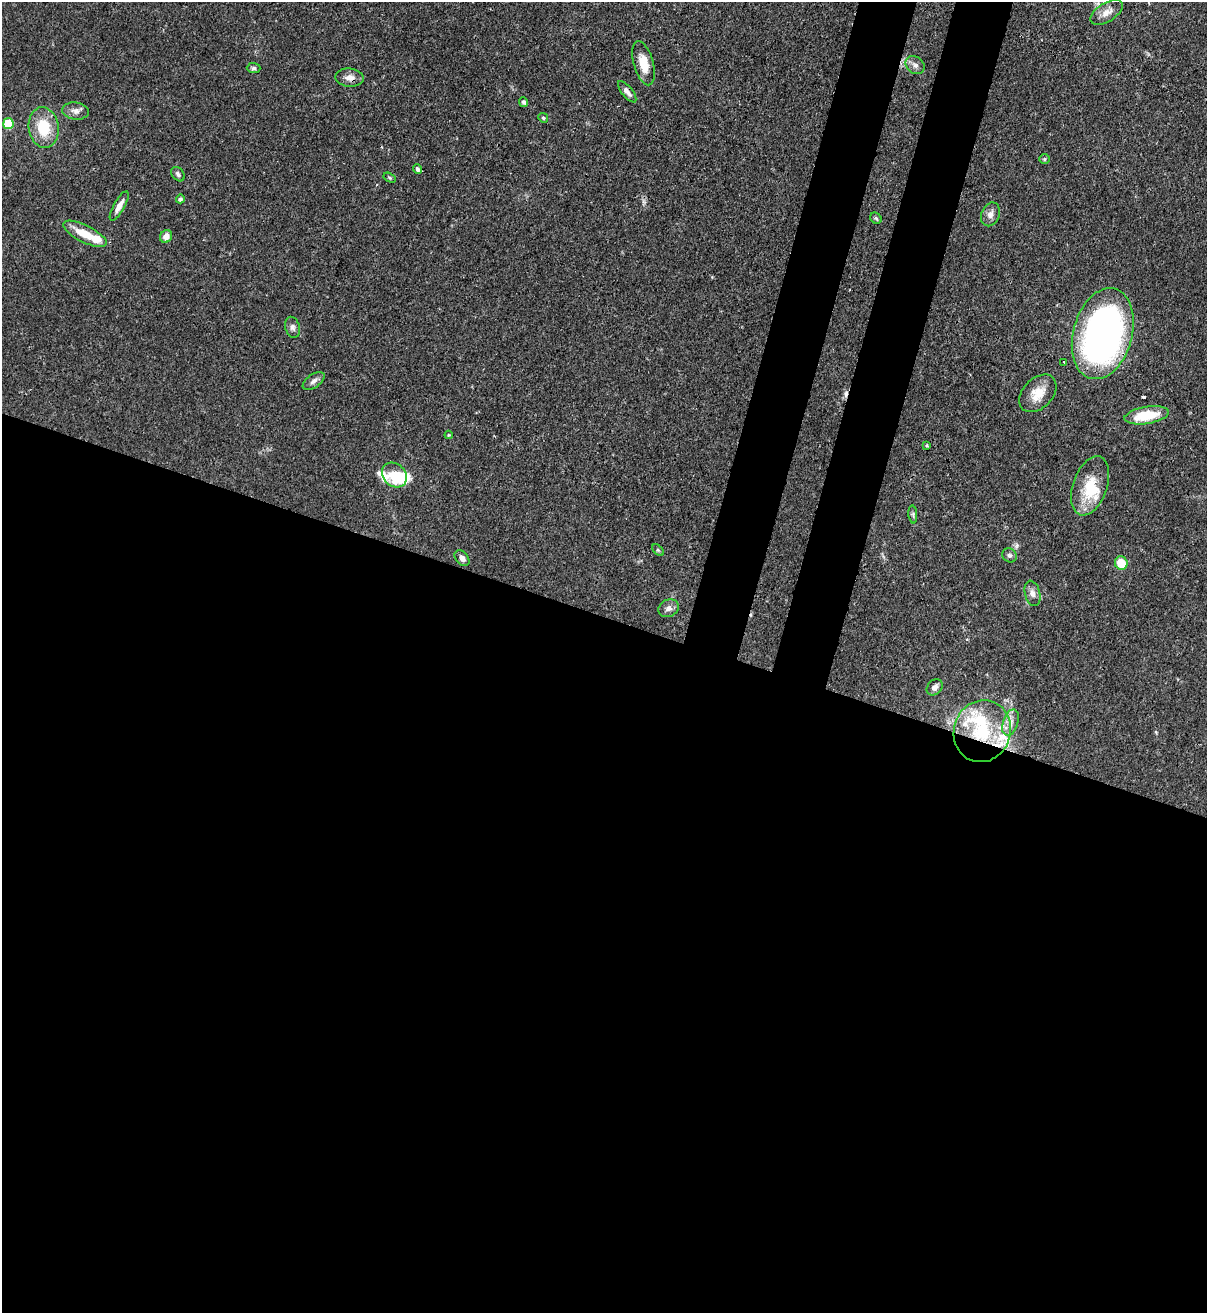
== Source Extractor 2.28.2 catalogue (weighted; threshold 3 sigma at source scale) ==
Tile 14 of 4 x 4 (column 2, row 4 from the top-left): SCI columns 1424-2628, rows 34-1344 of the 5389 x 5307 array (HDU 1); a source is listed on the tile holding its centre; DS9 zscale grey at full resolution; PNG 1209 x 1315 px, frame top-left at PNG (2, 2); each listed source drawn as its Kron ellipse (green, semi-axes under 4 px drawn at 4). Shown black and unused: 58% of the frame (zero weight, under 3 of 4 exposures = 7% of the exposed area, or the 3 px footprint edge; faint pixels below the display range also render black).
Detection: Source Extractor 2.28.2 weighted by HDU 2 'WHT'; one run over the whole footprint, this tile lists its part. Background 0.1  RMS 0.0041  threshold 0.0186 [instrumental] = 3 sigma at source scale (4.5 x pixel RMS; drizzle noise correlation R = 1.50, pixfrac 1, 0.05/0.05 arcsec/px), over >= 5 px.
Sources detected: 51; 2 inside a brighter object's white glare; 2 cosmic-ray / hot-pixel residue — neither listed nor drawn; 6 inside a brighter listed object's ellipse — not listed separately; the other 41 listed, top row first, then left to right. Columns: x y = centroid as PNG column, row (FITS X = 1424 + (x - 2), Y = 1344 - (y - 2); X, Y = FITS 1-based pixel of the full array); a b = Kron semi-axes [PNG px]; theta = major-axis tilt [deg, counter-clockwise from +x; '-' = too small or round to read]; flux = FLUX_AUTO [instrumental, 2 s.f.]
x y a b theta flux
1106 12 18 9 32 4
644 63 22 10 -74 7
915 65 10 8 -35 2.2
254 68 7 5 -1 0.94
349 78 14 9 -4 3.1
627 92 13 5 -51 2.1
524 102 5 4 - 0.8
76 111 13 8 -7 2.6
543 118 5 4 - 0.58
8 124 5 5 - 24
44 127 20 15 -81 14
1044 159 5 5 - 0.63
417 169 5 4 - 0.99
178 174 8 5 -52 1.2
390 178 6 4 -31 0.56
180 199 4 4 - 0.83
119 206 17 5 61 3.3
990 214 12 9 67 2.7
876 218 6 5 - 0.65
85 234 23 8 -27 8.9
166 236 7 5 61 2.9
292 327 11 7 -73 1.7
1103 334 46 29 75 170
1064 362 3 3 - 0.65
314 381 12 6 35 1.8
1038 393 22 15 46 7.5
1147 415 22 8 9 14
449 435 4 4 - 0.42
927 445 4 4 - 0.45
394 475 14 11 -44 10
1090 486 31 17 71 13
913 514 9 3 -85 0.83
658 550 7 4 -44 0.61
1009 555 8 6 -41 1.2
462 558 9 6 -50 2.1
1121 563 7 6 - 8.9
1032 593 13 7 -75 2.3
669 608 10 8 26 2.2
935 687 9 7 47 2
1011 723 13 7 71 3.3
982 731 31 28 72 30
Overlapping masked pixels (flux is a lower limit): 3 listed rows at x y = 349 78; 1103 334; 982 731